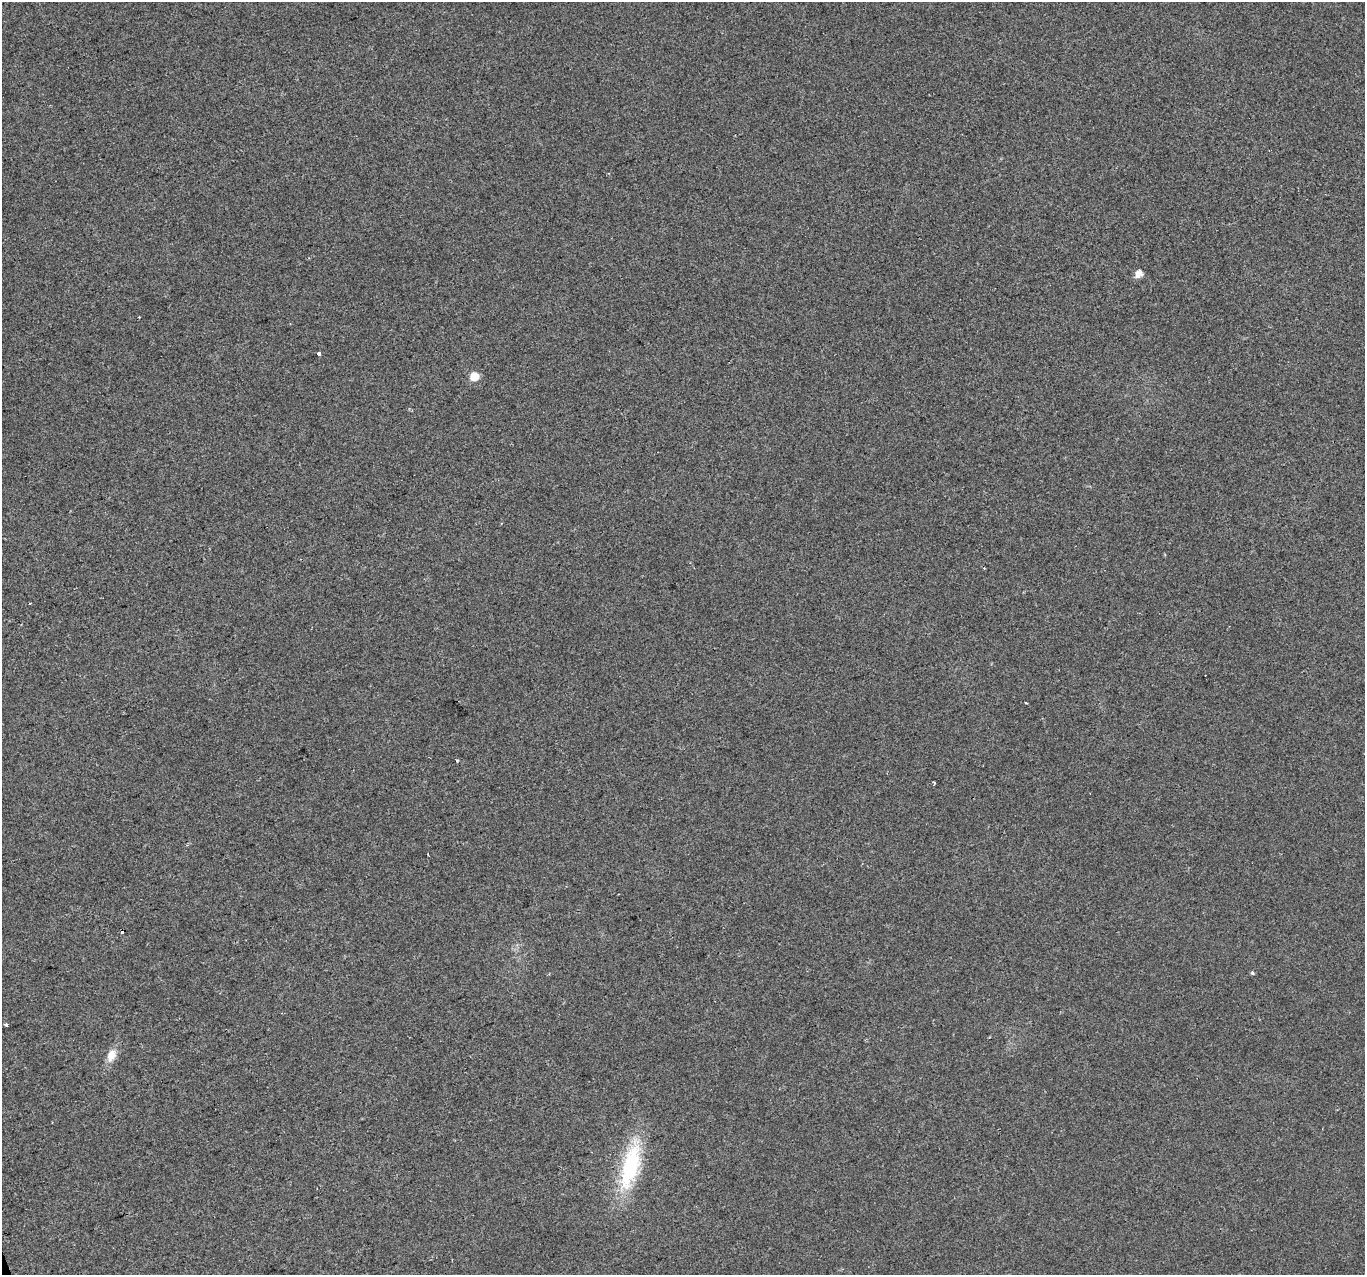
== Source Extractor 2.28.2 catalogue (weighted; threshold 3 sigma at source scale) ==
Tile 7 of 4 x 4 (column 3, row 2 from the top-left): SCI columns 2729-4091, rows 2672-3944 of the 5455 x 5287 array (HDU 1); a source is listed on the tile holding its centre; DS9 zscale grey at full resolution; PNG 1367 x 1277 px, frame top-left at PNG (2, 2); no overlay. Shown black and unused: <1% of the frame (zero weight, under 2 of 3 exposures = <1% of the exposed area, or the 3 px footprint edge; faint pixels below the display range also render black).
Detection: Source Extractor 2.28.2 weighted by HDU 2 'WHT'; one run over the whole footprint, this tile lists its part. Background 0.0183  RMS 0.006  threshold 0.0268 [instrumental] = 3 sigma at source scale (4.5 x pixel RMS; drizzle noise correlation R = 1.50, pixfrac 1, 0.0396/0.0396 arcsec/px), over >= 5 px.
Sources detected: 13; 2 cosmic-ray / hot-pixel residue — not listed; the other 11 listed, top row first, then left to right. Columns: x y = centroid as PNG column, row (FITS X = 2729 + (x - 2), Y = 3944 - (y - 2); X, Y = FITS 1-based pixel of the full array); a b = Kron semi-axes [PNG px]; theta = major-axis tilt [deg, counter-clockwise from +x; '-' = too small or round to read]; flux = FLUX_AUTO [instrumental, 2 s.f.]
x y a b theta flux
1139 274 8 7 - 4.5
319 354 4 3 - 2.4
474 376 8 8 - 8.5
984 568 3 3 - 0.46
1026 703 3 3 - 0.83
456 760 3 3 - 1
934 783 4 3 - 0.64
1252 973 5 4 - 0.86
6 1025 3 3 - 1.5
111 1055 16 10 63 7
630 1166 65 21 75 51